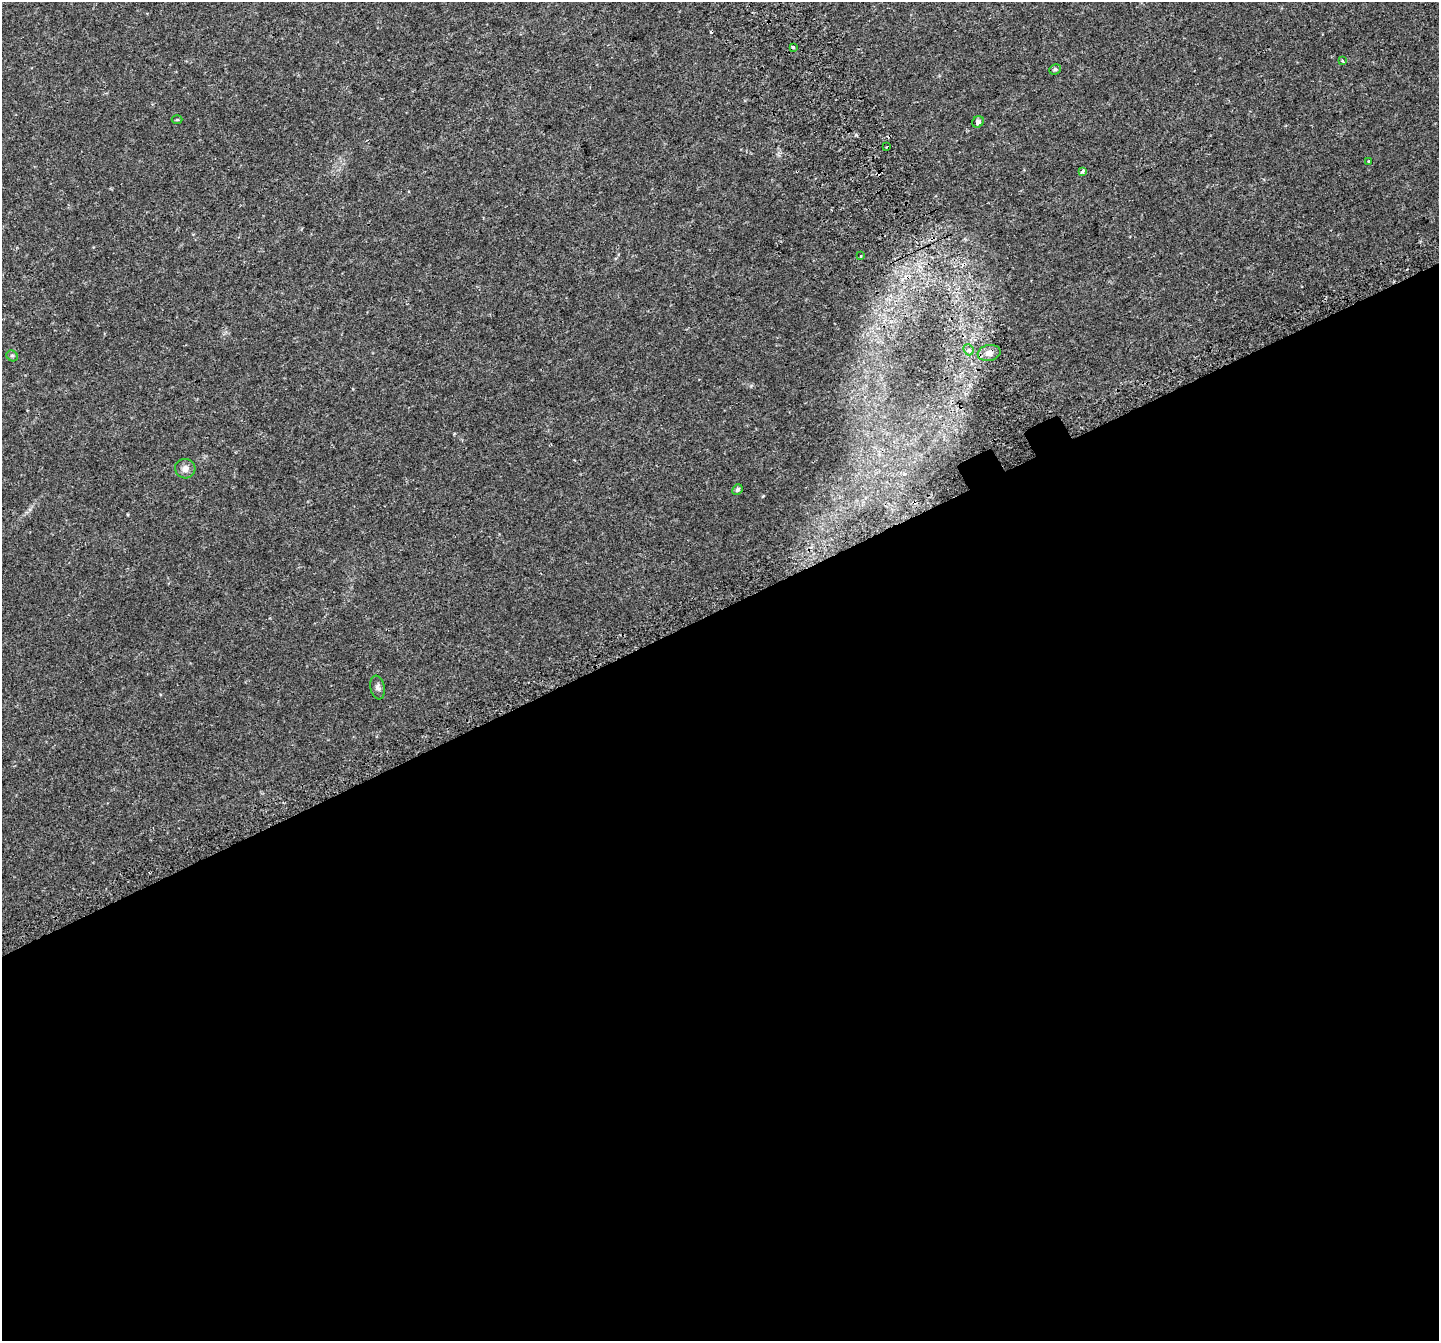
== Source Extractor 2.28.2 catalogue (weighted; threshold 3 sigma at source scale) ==
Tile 15 of 4 x 4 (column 3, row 4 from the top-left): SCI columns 2925-4361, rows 214-1552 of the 5856 x 5728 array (HDU 1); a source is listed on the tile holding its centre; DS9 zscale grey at full resolution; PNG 1441 x 1343 px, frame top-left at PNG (2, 2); each listed source drawn as its Kron ellipse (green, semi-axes under 4 px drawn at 4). Shown black and unused: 55% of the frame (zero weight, under 2 of 3 exposures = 3% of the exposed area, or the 3 px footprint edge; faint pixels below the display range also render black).
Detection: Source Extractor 2.28.2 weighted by HDU 2 'WHT'; one run over the whole footprint, this tile lists its part. Background 0.0234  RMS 0.0058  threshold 0.0261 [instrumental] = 3 sigma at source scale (4.5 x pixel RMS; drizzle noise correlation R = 1.50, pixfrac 1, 0.0396/0.0396 arcsec/px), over >= 5 px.
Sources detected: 18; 3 cosmic-ray / hot-pixel residue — neither listed nor drawn; the other 15 listed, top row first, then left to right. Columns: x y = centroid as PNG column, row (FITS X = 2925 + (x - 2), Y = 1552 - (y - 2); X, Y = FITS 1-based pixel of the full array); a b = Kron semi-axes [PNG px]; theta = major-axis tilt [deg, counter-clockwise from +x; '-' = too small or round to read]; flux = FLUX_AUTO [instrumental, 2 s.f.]
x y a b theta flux
793 47 3 3 - 9.9
1343 61 3 3 - 3
1055 69 6 5 - 1
177 120 5 3 - 0.56
978 122 6 5 - 1.7
887 147 3 2 - 0.5
1369 161 3 3 - 2.7
1083 171 3 3 - 3.1
861 256 3 2 - 0.44
968 350 6 5 - 2.1
989 353 11 8 10 3.5
12 356 6 5 - 0.95
185 469 10 10 - 2.8
737 489 5 5 - 1.2
378 688 12 7 -79 1.8
Unlisted compact peaks at least as high as the median listed source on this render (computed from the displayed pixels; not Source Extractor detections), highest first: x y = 763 496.